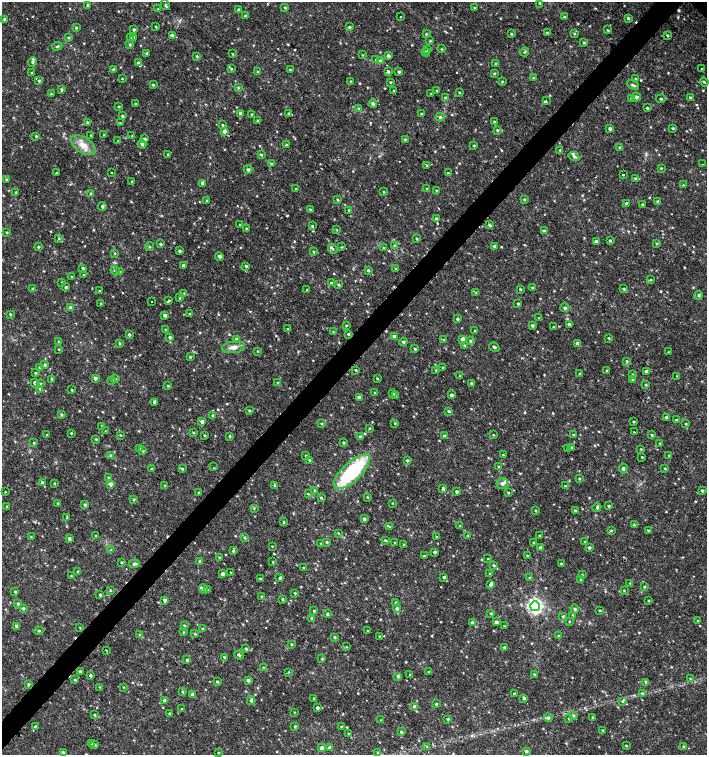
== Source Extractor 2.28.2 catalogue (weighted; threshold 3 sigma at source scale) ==
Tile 7 of 4 x 4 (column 3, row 2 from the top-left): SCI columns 3044-4452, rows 3011-4516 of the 6024 x 6030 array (HDU 1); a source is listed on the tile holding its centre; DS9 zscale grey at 2 x 2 block average (1 PNG px = mean of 2 x 2 image px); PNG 709 x 757 px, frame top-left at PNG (2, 2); each listed source drawn as its Kron ellipse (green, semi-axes under 4 px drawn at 4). Shown black and unused: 4% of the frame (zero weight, under 2 of 3 exposures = <1% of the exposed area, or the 3 px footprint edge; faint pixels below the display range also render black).
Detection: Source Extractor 2.28.2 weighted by HDU 2 'WHT'; one run over the whole footprint, this tile lists its part. Background 0.0231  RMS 0.0035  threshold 0.0158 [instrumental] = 3 sigma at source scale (4.5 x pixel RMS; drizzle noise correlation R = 1.50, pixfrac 1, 0.0396/0.0396 arcsec/px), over >= 5 px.
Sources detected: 785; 1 too faint to see at this stretch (2 x 2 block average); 12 cosmic-ray / hot-pixel residue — neither listed nor drawn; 1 coinciding with a brighter row at this scale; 14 inside a brighter listed object's ellipse — not listed separately; of the other 757, all 500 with FLUX_AUTO >= 0.571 (the completeness limit of this list) listed and drawn (257 fainter detections not listed), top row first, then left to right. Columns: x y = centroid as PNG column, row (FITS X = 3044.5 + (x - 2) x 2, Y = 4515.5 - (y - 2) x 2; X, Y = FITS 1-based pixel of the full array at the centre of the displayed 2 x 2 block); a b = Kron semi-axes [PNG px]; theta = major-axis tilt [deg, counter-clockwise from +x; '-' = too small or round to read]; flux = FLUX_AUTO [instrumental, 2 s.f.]
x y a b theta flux
540 3 3 2 - 0.7
87 5 3 3 - 1.1
165 5 5 3 - 1.4
285 7 3 3 - 0.86
474 7 3 2 - 0.59
158 9 3 2 - 0.6
238 9 3 3 - 0.94
245 16 3 2 - 1.2
400 17 2 2 - 0.6
564 17 3 3 - 0.8
628 18 4 3 - 1.1
5 19 3 3 - 1.3
156 26 3 2 - 0.62
349 27 3 3 - 1.1
76 28 3 3 - 0.95
134 29 3 2 - 1.2
607 30 3 3 - 0.82
547 33 3 2 - 0.6
426 34 3 3 - 0.72
511 34 3 3 - 0.87
574 34 3 2 - 0.68
172 36 4 3 - 3.1
667 36 4 2 - 0.79
131 37 3 3 - 0.82
134 37 3 3 - 1
68 38 3 2 - 0.72
430 41 3 3 - 0.76
584 42 3 3 - 0.91
130 45 4 3 - 1.1
57 46 5 3 - 1.2
427 49 3 3 - 0.81
442 49 3 3 - 0.73
426 52 4 3 - 1.3
524 52 5 3 - 0.98
147 53 3 3 - 0.96
233 54 3 3 - 0.66
362 55 3 2 - 0.57
197 56 3 3 - 0.77
388 56 4 4 - 1.9
376 60 2 2 - 4
380 61 4 3 - 3.1
32 62 5 3 - 1.6
138 63 4 3 - 1.1
495 63 3 2 - 0.57
113 69 4 3 - 0.95
231 69 3 3 - 0.81
701 69 2 2 - 1.7
290 70 3 2 - 0.88
388 71 4 3 - 1.3
258 72 4 3 - 1.3
399 72 3 3 - 1.1
32 73 3 2 - 0.97
494 73 3 3 - 0.73
533 78 3 2 - 0.61
122 79 3 2 - 0.58
635 79 3 2 - 0.65
39 81 3 3 - 1.1
350 81 3 2 - 0.57
391 82 3 2 - 0.66
502 82 3 2 - 0.67
704 82 4 3 - 0.87
153 85 3 3 - 0.95
633 85 6 3 -24 1.6
238 88 3 2 - 0.66
61 89 4 3 - 1.3
437 90 3 2 - 0.63
393 91 2 2 - 1.2
459 92 3 2 - 0.69
51 94 3 2 - 0.67
431 94 3 2 - 0.76
445 97 3 3 - 0.83
636 97 4 4 - 1.9
690 97 3 3 - 0.79
631 98 3 3 - 1.1
661 99 5 2 - 0.77
546 101 2 2 - 0.8
135 104 3 3 - 0.95
373 104 4 4 - 2
118 106 3 2 - 0.77
358 108 3 3 - 0.89
647 108 3 2 - 0.9
240 113 3 3 - 4
252 114 3 2 - 0.75
289 114 3 3 - 1.4
421 114 3 3 - 0.84
122 116 4 3 - 1.2
440 117 4 3 - 1.5
258 120 3 3 - 0.89
87 122 3 2 - 0.81
494 122 3 3 - 1.2
120 123 3 3 - 0.59
222 125 3 2 - 0.86
673 128 3 2 - 1.1
610 129 4 3 - 1.5
497 130 4 3 - 1.1
224 131 3 3 - 2.8
91 135 3 2 - 0.61
104 135 3 3 - 0.93
36 136 3 2 - 0.94
132 136 3 3 - 0.66
145 139 4 3 - 1.5
405 140 4 3 - 1.1
118 141 3 3 - 0.63
142 144 4 3 - 1.9
83 145 14 7 -33 9.5
286 145 3 3 - 1.1
474 145 3 2 - 0.73
620 148 4 3 - 1.1
560 150 4 3 - 0.87
168 155 3 3 - 0.74
261 155 4 3 - 0.96
574 156 5 4 - 1.6
271 164 4 3 - 1.1
703 164 2 2 - 1.1
427 165 3 3 - 0.73
661 168 3 2 - 0.65
248 169 4 3 - 1.4
56 173 2 2 - 0.74
112 173 2 2 - 0.64
448 173 3 2 - 0.58
623 175 2 2 - 3
635 178 4 3 - 1.2
7 180 4 3 - 1.2
132 181 2 2 - 0.76
203 183 4 3 - 1.8
683 185 3 3 - 0.71
296 189 3 3 - 0.88
427 189 3 3 - 0.67
436 190 3 2 - 0.57
16 192 3 3 - 1
383 192 3 3 - 0.84
91 193 3 3 - 0.74
206 200 3 3 - 0.89
337 200 3 3 - 0.95
524 200 3 3 - 0.83
658 201 3 2 - 1.3
626 203 2 2 - 2.3
642 204 3 3 - 0.81
102 206 4 3 - 1.4
310 209 3 3 - 0.84
349 210 3 2 - 0.67
436 219 4 3 - 1.5
240 225 2 2 - 0.61
490 225 3 3 - 1.5
312 226 3 3 - 0.82
247 229 4 3 - 1.3
337 230 3 2 - 0.64
544 231 3 3 - 2.5
7 232 3 2 - 0.81
59 238 3 3 - 0.89
417 239 3 2 - 0.81
610 240 3 3 - 0.98
596 241 3 3 - 1.9
160 244 3 3 - 1.2
657 244 3 3 - 0.75
395 245 4 2 - 0.81
494 246 3 3 - 1.3
38 247 3 2 - 1.2
149 247 4 2 - 0.63
342 247 3 2 - 0.67
384 248 3 2 - 0.75
333 249 5 3 - 1.2
179 251 4 3 - 1.3
314 252 3 2 - 0.86
115 253 3 3 - 0.72
219 256 4 3 - 2.3
183 265 3 3 - 1.4
246 266 4 3 - 1.1
83 268 3 2 - 1.4
396 269 3 2 - 0.66
115 270 5 3 - 1.1
368 270 3 2 - 1.2
120 272 3 2 - 0.73
84 275 3 2 - 0.7
72 277 3 2 - 0.71
651 280 3 2 - 0.61
62 282 3 3 - 0.84
331 283 3 3 - 1.2
338 285 4 3 - 1
66 287 3 3 - 1.3
533 288 3 3 - 1.1
32 289 3 3 - 0.77
521 289 3 2 - 0.73
624 289 3 3 - 0.98
307 290 2 2 - 0.62
99 291 3 3 - 0.71
184 293 3 3 - 0.7
476 293 3 3 - 1
699 295 4 3 - 1.4
179 298 3 3 - 0.78
169 300 3 3 - 0.88
152 302 2 2 - 0.81
101 303 3 3 - 0.74
518 304 3 3 - 0.96
71 308 4 3 - 3.1
565 308 4 3 - 1.5
10 314 2 2 - 0.9
190 314 3 3 - 0.88
165 315 4 3 - 1.7
539 318 3 2 - 0.58
457 319 3 3 - 1.3
569 324 3 3 - 1.3
346 325 3 2 - 0.93
532 325 3 3 - 1.2
553 327 3 2 - 0.61
165 329 3 2 - 0.59
288 329 4 3 - 1
475 331 3 2 - 0.63
333 332 3 2 - 0.58
348 334 3 2 - 1.1
129 335 3 3 - 1.3
394 336 3 3 - 2
170 337 4 3 - 1.2
609 338 3 2 - 0.77
463 339 4 4 - 3.1
237 340 4 3 - 2.6
444 340 3 3 - 0.89
470 341 4 3 - 1.2
59 342 3 3 - 0.88
403 342 4 3 - 1.5
119 343 3 3 - 1.1
577 343 4 4 - 2
464 345 2 2 - 0.81
234 347 11 6 7 4.9
494 347 5 2 - 1.3
59 349 3 2 - 0.57
415 349 3 3 - 0.89
257 351 2 2 - 0.57
668 352 3 2 - 0.58
190 357 3 3 - 0.8
627 361 4 3 - 1
45 365 4 3 - 1.3
39 367 3 3 - 1.1
443 368 3 3 - 0.88
356 370 3 2 - 0.75
436 370 3 2 - 0.64
607 371 3 2 - 0.62
646 371 3 3 - 1.6
35 373 3 2 - 0.78
580 374 3 2 - 1.1
633 375 3 3 - 0.73
460 376 3 2 - 0.73
677 376 3 2 - 0.59
95 378 4 3 - 2.2
52 379 3 3 - 1.2
115 379 3 3 - 0.68
377 379 3 2 - 0.82
633 379 3 3 - 0.91
112 380 3 3 - 0.98
35 383 3 3 - 1.8
40 383 3 2 - 0.6
278 383 3 3 - 1.1
471 383 3 3 - 0.94
646 385 3 3 - 0.87
168 386 3 2 - 0.75
40 389 3 3 - 1.1
72 390 2 2 - 0.68
375 392 3 3 - 0.73
393 394 3 3 - 1
395 395 4 3 - 1
451 395 3 3 - 2.3
359 397 3 3 - 2.6
155 402 3 3 - 2.4
249 410 3 3 - 0.95
449 411 3 3 - 1.3
61 415 4 3 - 0.91
213 416 3 3 - 2.3
667 417 3 3 - 1.9
676 420 3 2 - 0.81
202 421 4 3 - 3
633 422 3 2 - 0.62
395 423 3 2 - 0.74
321 424 3 3 - 0.78
686 424 3 2 - 0.71
102 426 3 3 - 0.86
369 428 3 3 - 0.7
105 431 2 2 - 0.91
193 432 3 3 - 0.94
634 432 2 2 - 0.91
71 433 3 2 - 0.79
47 435 3 2 - 0.93
120 435 2 2 - 1.2
204 435 3 2 - 0.67
493 435 3 2 - 0.64
573 435 3 3 - 0.85
652 435 3 3 - 1
230 436 3 2 - 0.83
445 436 3 3 - 2.4
360 437 3 3 - 1.9
96 439 3 3 - 0.82
34 443 3 2 - 0.89
343 443 3 2 - 0.96
660 443 2 2 - 0.95
571 447 4 3 - 1.3
139 448 3 3 - 0.84
567 449 3 3 - 0.61
641 449 3 3 - 0.7
143 451 3 3 - 0.79
111 455 3 3 - 1.1
306 455 3 2 - 0.59
503 455 3 3 - 0.7
669 455 2 2 - 0.57
642 457 2 2 - 0.67
310 460 3 3 - 1.6
407 460 3 3 - 1.2
498 466 3 3 - 0.67
213 467 2 2 - 1.6
623 468 5 3 - 1.6
665 468 3 2 - 0.69
151 469 4 2 - 0.65
182 469 3 3 - 1
352 472 23 9 43 76
109 478 3 3 - 1
579 479 3 2 - 0.78
42 482 3 3 - 1.2
54 483 3 2 - 0.62
502 483 6 5 - 2.7
111 484 4 3 - 3.4
165 485 3 3 - 0.8
274 485 3 3 - 0.87
565 486 3 3 - 0.88
443 488 3 3 - 1.5
314 491 3 2 - 0.96
702 491 3 3 - 1.4
5 492 2 2 - 0.6
198 492 2 2 - 0.73
457 492 3 3 - 1.6
508 493 3 2 - 0.72
308 494 3 2 - 0.67
367 497 3 2 - 0.65
321 498 3 3 - 1
134 499 4 3 - 0.77
58 503 3 3 - 0.74
393 503 3 2 - 0.57
85 505 3 3 - 1.2
609 506 3 2 - 1.1
7 507 3 3 - 1.2
597 507 4 3 - 1.3
254 508 4 3 - 0.76
535 510 3 3 - 0.66
575 511 4 3 - 1.1
67 518 3 3 - 0.64
364 519 3 3 - 1.9
284 522 4 3 - 0.82
634 525 3 3 - 0.74
460 526 4 3 - 0.74
389 527 3 2 - 0.68
611 530 4 3 - 0.83
649 531 3 2 - 0.82
338 533 3 2 - 0.63
95 536 3 2 - 0.77
468 536 3 3 - 1.1
539 536 3 2 - 0.6
31 537 3 3 - 0.7
244 537 3 3 - 1
437 537 3 2 - 0.75
69 538 3 3 - 1.7
385 540 3 3 - 0.97
327 542 3 3 - 0.93
585 542 3 3 - 1.1
321 543 2 2 - 0.59
395 543 2 2 - 0.63
534 543 3 3 - 0.73
404 545 3 2 - 0.73
272 546 3 2 - 0.59
541 548 4 3 - 2
589 548 3 3 - 1.1
111 550 3 2 - 0.62
233 551 3 3 - 1.2
435 552 3 3 - 1.4
424 556 3 3 - 0.92
527 556 3 3 - 1
220 558 3 3 - 1
488 559 3 2 - 0.57
200 561 3 2 - 1.1
273 562 3 2 - 0.59
122 563 3 3 - 0.86
561 563 3 2 - 0.89
134 564 5 3 - 2.6
494 565 3 3 - 1
304 568 2 2 - 0.88
78 572 3 2 - 1.2
231 573 2 2 - 1.4
490 573 3 3 - 0.98
223 574 3 3 - 2.7
582 575 3 2 - 0.66
71 576 3 2 - 0.86
444 577 3 2 - 1.5
529 577 3 3 - 0.84
280 578 3 3 - 1.6
260 579 3 3 - 0.92
581 579 3 2 - 0.82
630 583 3 3 - 0.7
491 585 3 3 - 2.1
644 587 3 3 - 0.83
203 589 5 4 - 1.7
110 590 3 2 - 0.79
208 590 4 3 - 1.1
624 590 3 2 - 0.66
15 592 3 3 - 1.3
295 593 3 2 - 0.73
100 595 3 2 - 1.1
262 596 3 3 - 0.98
282 599 3 3 - 0.83
165 600 3 3 - 2.2
649 601 3 2 - 0.82
18 603 4 3 - 1.2
396 603 4 3 - 1.4
535 606 5 5 - 230
23 608 3 3 - 1.4
397 609 4 4 - 1.7
575 609 4 3 - 1.6
314 611 3 3 - 0.97
599 611 3 3 - 0.77
491 613 3 3 - 0.93
327 614 3 3 - 1.1
573 615 3 2 - 0.6
563 616 3 3 - 0.96
312 618 4 3 - 1.3
569 621 3 2 - 0.62
698 621 3 2 - 0.82
496 622 4 3 - 2.2
472 623 3 3 - 2.3
184 625 3 3 - 0.91
17 626 3 3 - 3.1
504 626 2 2 - 0.59
80 628 3 2 - 0.58
203 629 3 3 - 1.4
39 631 5 3 - 1.1
368 631 3 2 - 0.77
183 632 3 2 - 0.78
195 634 3 3 - 0.84
139 635 3 3 - 0.71
559 636 4 3 - 1
334 637 3 3 - 0.91
380 637 3 3 - 0.91
291 644 3 2 - 0.72
346 647 3 3 - 0.65
504 647 3 2 - 0.92
246 649 3 3 - 1
106 650 2 2 - 0.61
239 655 5 2 - 1.3
224 657 3 3 - 0.9
322 659 3 3 - 0.84
187 660 3 3 - 1.3
264 668 3 3 - 1.4
80 672 3 2 - 2.5
289 672 3 2 - 0.62
429 672 3 3 - 0.72
534 674 3 3 - 0.83
90 675 3 2 - 1.5
409 675 3 2 - 0.59
398 676 4 4 - 1.4
690 679 3 3 - 0.66
75 680 3 3 - 0.86
248 680 3 3 - 2.5
217 682 3 2 - 1
646 682 3 3 - 2.2
28 684 4 3 - 0.93
99 687 3 3 - 0.63
124 687 2 2 - 0.6
183 692 3 3 - 0.79
642 693 4 3 - 0.88
514 694 3 2 - 1
192 695 4 3 - 1.4
314 698 3 2 - 0.86
524 698 3 3 - 1.3
164 700 3 3 - 1.9
251 700 4 3 - 1.6
622 701 4 3 - 1.1
436 704 3 3 - 1.1
415 707 4 4 - 2.1
317 708 2 2 - 1.8
181 709 2 2 - 0.82
294 712 2 2 - 0.58
170 714 3 2 - 1
95 715 3 2 - 0.86
573 715 3 3 - 1.3
548 718 4 4 - 1.9
593 718 3 2 - 1.6
448 719 3 3 - 0.91
569 719 3 2 - 0.59
381 720 2 2 - 0.61
35 726 3 3 - 1.2
295 726 3 2 - 0.81
341 727 3 2 - 0.6
603 730 3 2 - 0.6
401 732 3 3 - 1.2
348 734 3 2 - 0.84
91 743 3 3 - 1
95 745 4 3 - 1.2
626 746 3 2 - 0.7
684 746 4 3 - 1
427 747 2 2 - 0.58
322 748 3 3 - 2.2
330 748 4 3 - 3.4
526 751 4 3 - 1.4
63 752 3 3 - 1.1
378 752 3 3 - 0.9
218 753 3 2 - 0.66
Diffuse or blended objects may show on this block-average render without a row.